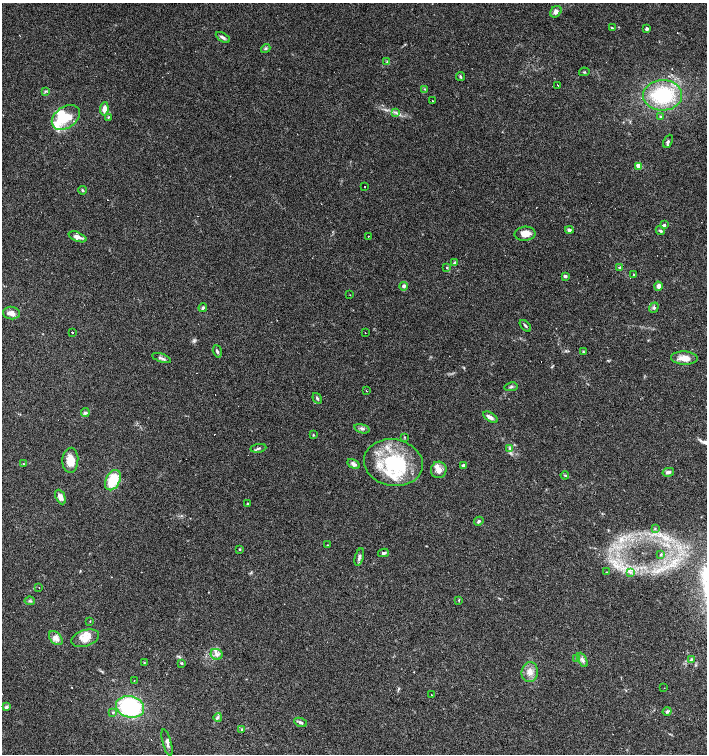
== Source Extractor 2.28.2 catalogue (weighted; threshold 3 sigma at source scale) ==
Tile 6 of 4 x 4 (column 2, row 2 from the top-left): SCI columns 1569-2977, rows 3008-4510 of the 6020 x 6013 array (HDU 1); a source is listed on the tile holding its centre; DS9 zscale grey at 2 x 2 block average (1 PNG px = mean of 2 x 2 image px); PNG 709 x 756 px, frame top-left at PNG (2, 3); each listed source drawn as its Kron ellipse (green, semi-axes under 4 px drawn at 4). Shown black and unused: <1% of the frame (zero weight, under 3 of 4 exposures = <1% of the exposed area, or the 3 px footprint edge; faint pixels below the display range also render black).
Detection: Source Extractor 2.28.2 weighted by HDU 2 'WHT'; one run over the whole footprint, this tile lists its part. Background 0.0878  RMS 0.0058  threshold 0.0263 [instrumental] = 3 sigma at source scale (4.5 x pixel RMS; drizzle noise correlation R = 1.50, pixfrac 1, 0.0396/0.0396 arcsec/px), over >= 5 px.
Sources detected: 130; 1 inside a brighter object's white glare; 18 cosmic-ray / hot-pixel residue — neither listed nor drawn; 11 inside a brighter listed object's ellipse — not listed separately; the other 100 listed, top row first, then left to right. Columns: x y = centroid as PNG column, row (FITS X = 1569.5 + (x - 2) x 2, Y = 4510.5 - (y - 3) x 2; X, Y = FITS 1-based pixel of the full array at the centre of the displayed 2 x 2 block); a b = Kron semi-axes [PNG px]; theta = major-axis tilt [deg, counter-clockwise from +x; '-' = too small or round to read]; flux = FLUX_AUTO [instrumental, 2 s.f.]
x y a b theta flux
556 12 6 5 - 6.4
612 28 2 2 - 4.9
647 29 2 2 - 4.1
223 37 8 3 -31 3.3
266 48 5 4 - 2.4
387 62 3 2 - 1.2
584 72 5 2 - 1.3
460 77 4 3 - 2
558 85 2 2 - 2
425 89 3 2 - 0.87
45 91 4 3 - 1.7
662 95 19 15 3 94
432 101 2 2 - 0.86
104 109 7 4 85 9.1
396 112 3 3 - 1.7
66 117 15 10 35 30
108 117 3 2 - 0.9
660 117 4 3 - 1.7
668 141 7 3 66 2.3
639 166 3 3 - 27
365 186 2 2 - 3.4
82 190 4 3 - 1.7
664 225 4 3 - 2.1
569 230 4 4 - 3.1
660 230 4 3 - 2.2
525 234 10 7 3 13
368 236 2 2 - 1.4
77 237 9 4 -21 7.8
454 263 3 3 - 2.3
620 267 4 2 - 1
447 268 3 3 - 1.2
634 275 3 2 - 1.6
565 276 3 3 - 2.7
404 286 4 4 - 3.5
658 286 4 4 - 7.6
350 295 2 2 - 1.3
203 308 4 3 - 2.2
654 308 5 4 - 2.3
11 313 8 6 -7 9.1
525 326 7 3 -48 2.2
72 332 2 2 - 6.1
365 332 2 2 - 2.1
217 351 6 3 -73 2.8
583 352 3 2 - 1.5
161 358 10 3 -19 3.8
684 358 13 6 -2 15
511 387 7 3 12 2.3
366 391 2 2 - 3.9
317 398 5 3 - 2.3
85 413 4 4 - 2.5
490 417 8 4 -32 5.2
362 429 8 3 -16 3.3
313 435 3 2 - 0.95
404 437 3 2 - 1
258 448 8 3 8 2.6
510 448 3 2 - 1.2
70 460 12 8 86 18
393 463 29 23 -10 100
23 464 3 2 - 0.75
354 464 6 4 -30 4.6
463 465 4 3 - 2.2
439 470 8 8 - 8.7
668 472 6 4 13 4.8
565 475 4 2 - 1.3
113 480 11 7 64 42
60 497 8 4 -65 7.4
248 504 3 3 - 1.1
479 521 5 3 - 2.2
655 529 4 3 - 1.2
328 545 3 2 - 0.72
240 549 3 3 - 1.3
383 553 5 3 - 3
661 554 3 3 - 1.1
359 557 9 4 74 4
606 572 2 2 - 0.92
630 572 4 2 - 1.8
39 587 2 2 - 0.44
459 600 3 2 - 0.9
30 601 5 3 - 1.7
90 621 3 2 - 0.61
56 638 8 5 -46 8.6
85 638 14 8 18 17
216 654 6 5 - 5.6
576 658 4 3 - 1.7
691 659 4 3 - 1.4
582 660 8 4 -62 5
144 663 3 2 - 0.89
182 663 3 3 - 1.5
530 672 10 8 83 11
134 680 2 2 - 1.1
664 688 2 2 - 0.81
431 695 2 2 - 2.7
6 707 4 3 - 3.7
130 707 14 10 -14 130
667 711 4 3 - 3
113 712 4 3 - 1.8
218 717 4 4 - 2.5
301 722 6 3 -23 3.1
242 729 3 2 - 1.2
167 742 14 4 -75 5
Diffuse or blended objects may show on this block-average render without a row.